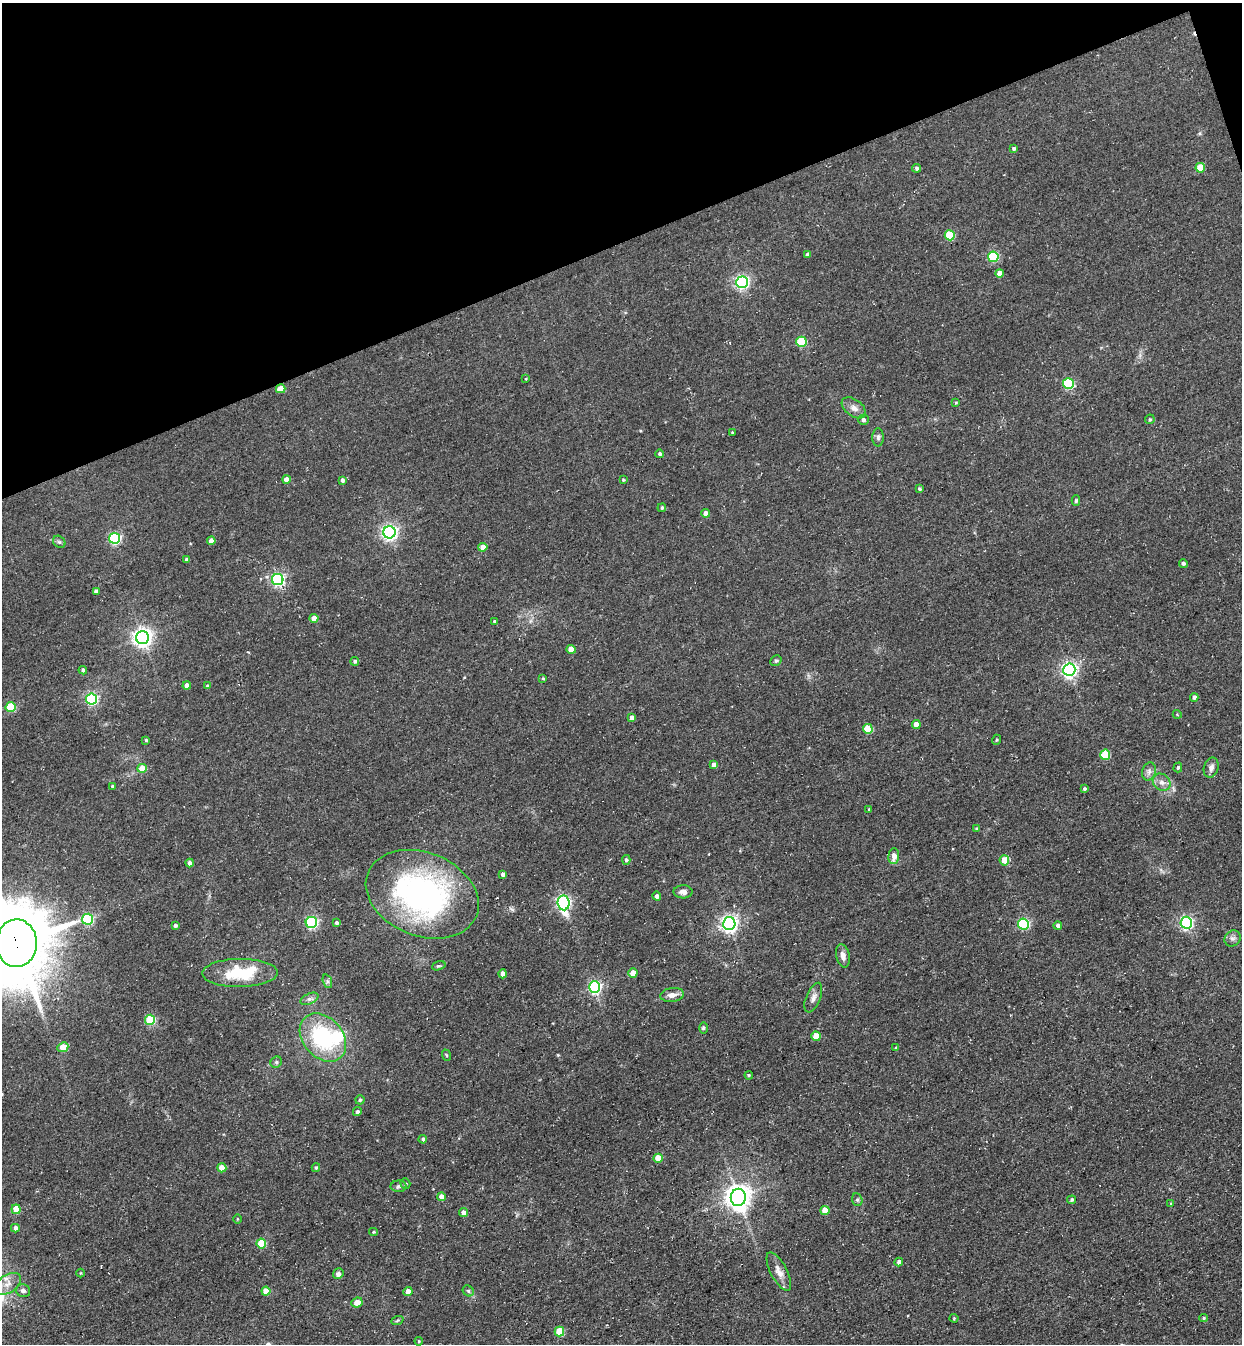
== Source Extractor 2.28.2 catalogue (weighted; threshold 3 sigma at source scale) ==
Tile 3 of 4 x 4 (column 3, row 1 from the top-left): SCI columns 2790-4029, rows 4088-5429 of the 5451 x 5491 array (HDU 1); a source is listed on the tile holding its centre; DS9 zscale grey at full resolution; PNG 1244 x 1346 px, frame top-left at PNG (2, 3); each listed source drawn as its Kron ellipse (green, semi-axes under 4 px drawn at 4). Shown black and unused: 18% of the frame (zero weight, under 3 of 4 exposures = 7% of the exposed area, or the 3 px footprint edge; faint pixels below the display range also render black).
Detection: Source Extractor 2.28.2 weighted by HDU 2 'WHT'; one run over the whole footprint, this tile lists its part. Background 0.0858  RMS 0.014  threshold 0.0635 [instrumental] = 3 sigma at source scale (4.5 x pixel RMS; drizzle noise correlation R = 1.50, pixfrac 1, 0.05/0.05 arcsec/px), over >= 5 px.
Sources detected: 142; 3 inside a brighter listed object's ellipse — not listed separately; the other 139 listed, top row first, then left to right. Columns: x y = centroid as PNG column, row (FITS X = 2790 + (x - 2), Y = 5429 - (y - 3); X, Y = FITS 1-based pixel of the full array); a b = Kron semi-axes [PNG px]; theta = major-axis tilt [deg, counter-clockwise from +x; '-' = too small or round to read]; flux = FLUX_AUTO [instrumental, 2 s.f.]
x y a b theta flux
1014 149 4 4 - 2.6
917 168 4 4 - 3.1
1200 168 5 4 - 32
950 235 5 5 - 62
807 255 4 4 - 4.1
993 257 5 5 - 95
999 273 4 4 - 11
742 282 6 6 - 320
801 342 5 5 - 74
526 379 3 3 - 0.96
1068 384 5 5 - 110
281 389 5 4 - 21
956 403 4 3 - 1.6
854 408 14 8 -36 8.6
1150 419 5 4 - 2.1
863 420 5 5 - 3
732 432 3 3 - 1.3
878 437 9 5 -89 3.7
660 454 4 4 - 3
286 479 4 4 - 7.9
342 480 4 4 - 3.7
623 480 4 3 - 1.4
919 489 4 3 - 1.9
1076 500 5 4 - 2.6
662 508 4 3 - 1.8
706 513 4 4 - 8.6
389 532 6 6 - 440
115 538 5 5 - 180
211 541 4 4 - 12
59 542 7 5 -43 2.6
483 547 4 4 - 14
187 559 4 3 - 3.5
1183 563 4 4 - 2.7
278 579 6 5 - 240
96 591 4 3 - 4.7
314 618 4 4 - 14
494 621 3 2 - 1.4
142 638 6 6 - 750
571 649 4 4 - 18
355 661 4 4 - 3.1
776 661 6 5 - 2.3
83 670 4 4 - 3.3
1069 670 6 6 - 450
543 678 4 4 - 1.5
187 685 4 4 - 7.7
207 686 3 3 - 1.7
1194 697 4 3 - 3.2
91 699 5 5 - 200
11 707 5 5 - 64
1177 714 4 3 - 1.1
631 717 4 4 - 5.7
916 725 4 4 - 12
868 729 5 5 - 39
146 740 4 4 - 2.1
996 740 5 3 - 1.4
1105 755 5 5 - 59
714 765 4 4 - 6.5
1178 767 5 4 - 2
142 768 4 4 - 22
1211 768 10 7 74 6.6
1149 771 9 7 75 5.3
1162 782 9 8 - 7.8
112 786 3 3 - 2.6
1084 789 3 3 - 2.4
869 810 3 3 - 2.1
977 829 4 3 - 1.6
894 856 8 5 86 10
626 860 5 4 - 2.7
1004 860 5 4 - 19
190 863 4 3 - 4.2
503 874 4 4 - 4.7
683 892 9 6 -1 6.6
422 894 58 41 -22 370
657 896 4 4 - 3.9
563 903 7 6 - 300
88 919 5 5 - 130
311 922 6 5 - 200
336 923 4 3 - 2.8
1186 923 6 5 - 290
729 924 6 6 - 530
1023 924 5 5 - 160
175 925 4 4 - 3.1
1058 925 4 4 - 4.7
1233 938 8 7 - 5
16 943 24 20 89 12000
843 956 12 6 -78 8
439 966 7 4 18 2.2
240 973 38 14 1 61
633 973 4 4 - 17
503 974 4 4 - 6.9
327 981 7 4 -72 3
594 987 6 5 - 250
672 995 12 7 7 8.6
813 998 16 7 67 6.9
309 999 9 5 26 4.3
150 1020 5 5 - 74
703 1028 5 3 - 2.2
816 1036 5 4 - 30
323 1037 27 20 -48 130
63 1047 5 4 - 27
896 1048 4 4 - 1.7
446 1055 6 3 -70 1.5
276 1062 6 5 - 2.6
749 1075 4 4 - 1.7
360 1100 4 4 - 2.4
357 1112 5 4 - 2.6
423 1139 4 4 - 2.6
658 1158 4 4 - 21
222 1168 4 4 - 18
316 1168 4 4 - 2.2
405 1184 5 5 - 2.3
399 1186 8 5 1 3.2
441 1197 4 4 - 8.6
738 1197 8 7 - 1500
857 1200 6 5 - 2.7
1072 1200 4 4 - 2.4
1171 1204 4 4 - 1.4
16 1209 4 4 - 29
825 1210 5 4 - 24
464 1213 4 4 - 7.2
237 1219 5 3 - 1.2
15 1228 4 4 - 7.1
373 1232 4 4 - 1.5
261 1243 5 5 - 49
899 1262 4 4 - 4.1
779 1271 21 8 -62 12
80 1273 4 3 - 1.1
338 1274 5 5 - 6.1
8 1284 15 9 33 14
23 1291 7 6 - 4.4
266 1291 4 4 - 17
408 1291 4 4 - 9.9
468 1291 6 5 - 2.4
357 1302 5 5 - 15
954 1318 4 4 - 1.5
1204 1318 4 4 - 1.7
397 1321 6 4 21 2
559 1331 5 5 - 41
419 1341 4 4 - 1.5
Overlapping masked pixels (flux is a lower limit): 2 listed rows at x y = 281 389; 16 943
Isophote crosses this tile's border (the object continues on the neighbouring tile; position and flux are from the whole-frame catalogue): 1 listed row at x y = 16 943